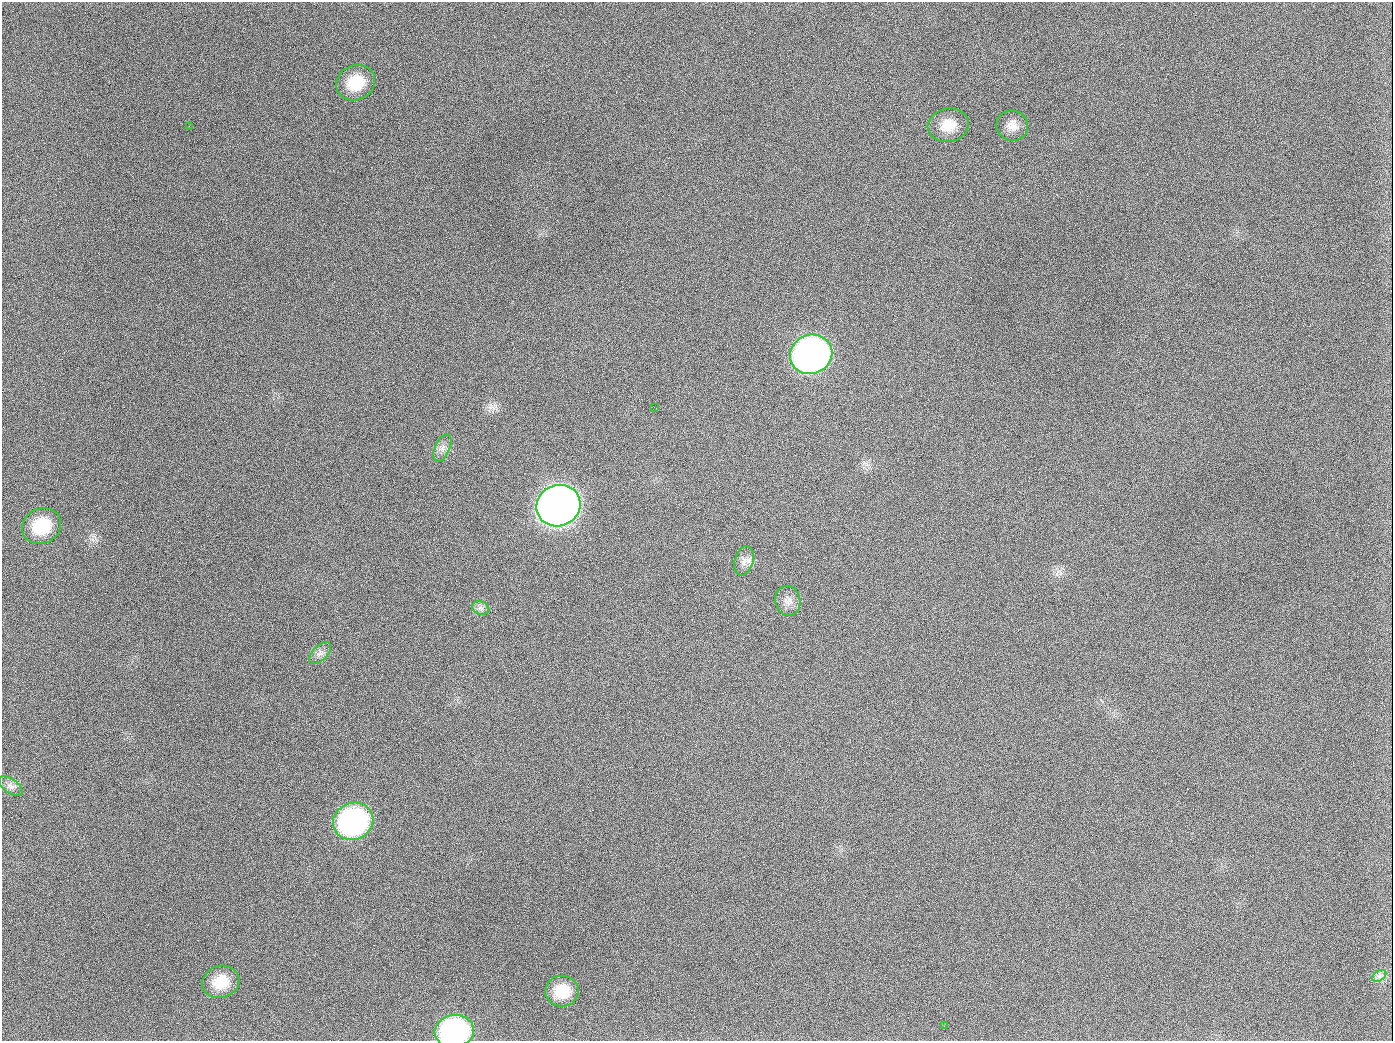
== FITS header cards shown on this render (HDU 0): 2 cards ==
NAXIS1  =                 1391
NAXIS2  =                 1039

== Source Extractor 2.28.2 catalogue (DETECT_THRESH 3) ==
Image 1391 x 1039 px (HDU 0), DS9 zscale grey, 1 PNG px = 1 image px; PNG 1395 x 1043 px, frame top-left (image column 1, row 1039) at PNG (2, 2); each listed source drawn as its Kron ellipse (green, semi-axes under 4 px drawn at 4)
Background 1410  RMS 67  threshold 201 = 3 sigma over >= 5 px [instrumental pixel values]
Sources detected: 20; all 20 listed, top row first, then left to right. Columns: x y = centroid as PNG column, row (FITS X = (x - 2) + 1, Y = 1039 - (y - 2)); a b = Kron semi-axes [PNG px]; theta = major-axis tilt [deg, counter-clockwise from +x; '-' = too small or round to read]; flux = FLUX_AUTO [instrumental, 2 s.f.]
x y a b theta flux
356 83 20 17 26 1.4e+05
948 125 20 17 11 9.1e+04
1012 125 16 15 - 5.2e+04
189 126 2 2 - 7.3e+03
811 354 21 19 23 2.5e+06
654 407 3 2 - 3.8e+03
442 448 14 7 67 2.8e+04
558 506 22 20 25 5.6e+06
42 526 20 17 27 1.9e+05
744 561 15 9 73 3.3e+04
788 601 15 12 -80 3.6e+04
481 608 9 6 -20 1.7e+04
320 653 13 7 46 2.5e+04
11 786 14 7 -35 2.3e+04
353 821 20 18 23 1.1e+06
1379 976 8 5 34 1.5e+04
221 982 19 16 19 1.2e+05
562 991 16 15 - 1.1e+05
944 1026 3 2 - 6.2e+03
454 1031 20 16 6 9.4e+05
At the frame edge (FLAGS 8, measured only in part): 1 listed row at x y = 454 1031